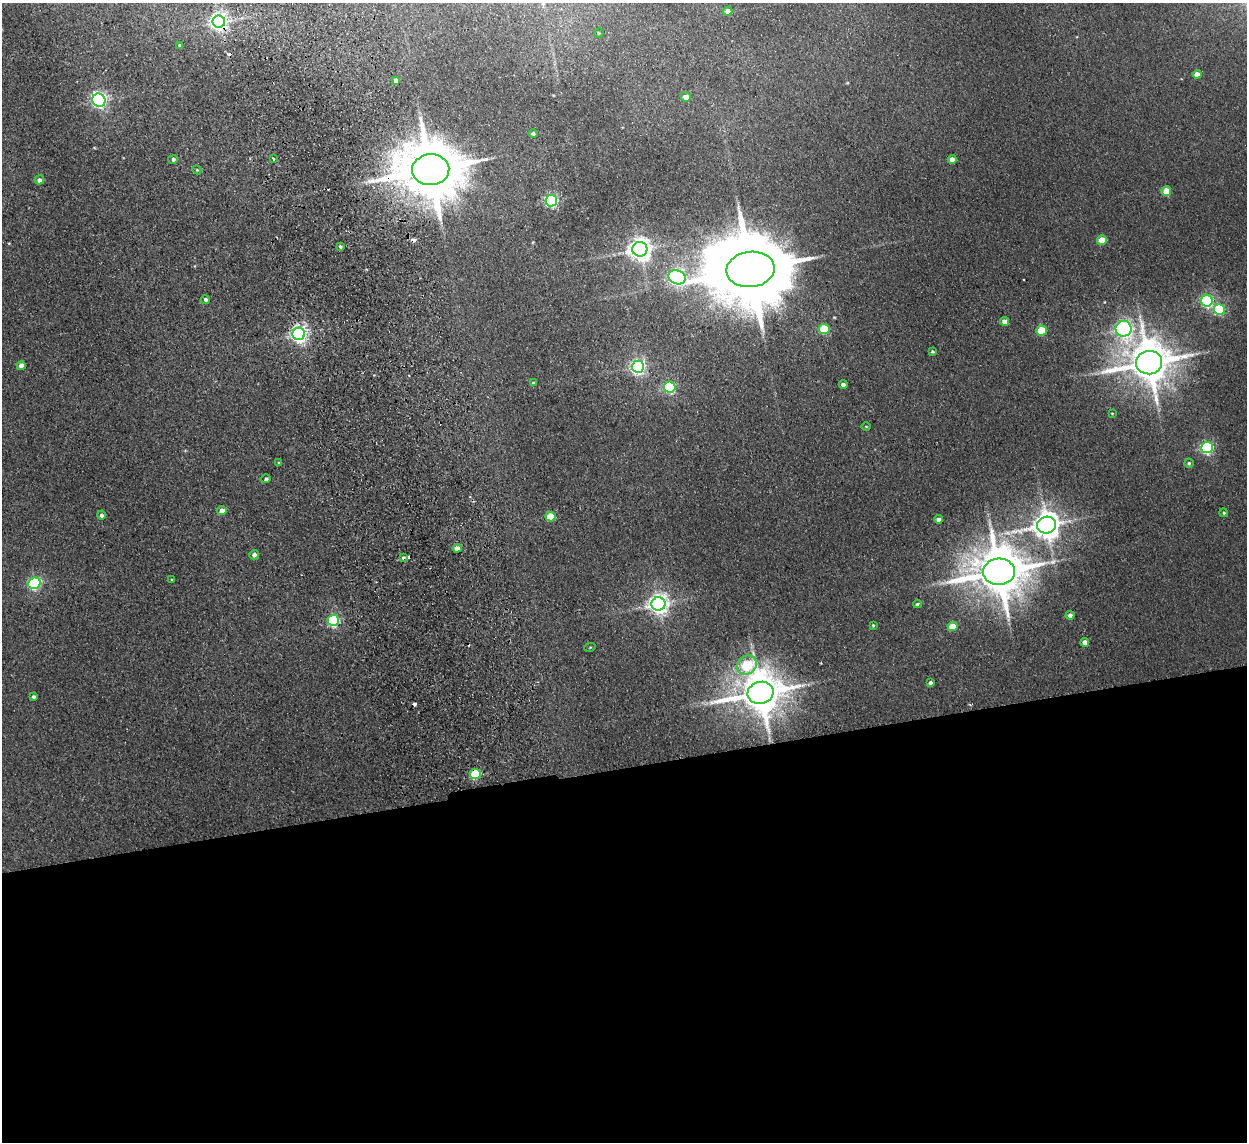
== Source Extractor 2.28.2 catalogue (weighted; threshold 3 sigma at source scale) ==
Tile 15 of 4 x 4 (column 3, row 4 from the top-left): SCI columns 2542-3786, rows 154-1293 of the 5082 x 4980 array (HDU 1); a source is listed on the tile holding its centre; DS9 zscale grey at full resolution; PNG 1249 x 1144 px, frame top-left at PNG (2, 3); each listed source drawn as its Kron ellipse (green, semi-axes under 4 px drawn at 4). Shown black and unused: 33% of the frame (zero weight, under 2 of 3 exposures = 3% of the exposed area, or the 3 px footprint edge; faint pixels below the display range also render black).
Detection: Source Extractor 2.28.2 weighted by HDU 2 'WHT'; one run over the whole footprint, this tile lists its part. Background 0.0678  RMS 0.0098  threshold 0.044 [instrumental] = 3 sigma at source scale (4.5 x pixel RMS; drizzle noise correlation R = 1.50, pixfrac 1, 0.05/0.05 arcsec/px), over >= 5 px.
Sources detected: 77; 2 inside a brighter object's white glare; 7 cosmic-ray / hot-pixel residue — neither listed nor drawn; the other 68 listed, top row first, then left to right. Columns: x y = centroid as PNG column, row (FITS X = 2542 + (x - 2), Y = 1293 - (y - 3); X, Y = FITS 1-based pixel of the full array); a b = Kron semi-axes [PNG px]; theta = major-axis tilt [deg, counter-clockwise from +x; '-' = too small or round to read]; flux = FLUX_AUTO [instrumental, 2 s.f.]
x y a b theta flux
728 11 4 4 - 8.3
219 22 6 6 - 410
599 33 5 4 - 1.2
179 45 4 3 - 1
1197 74 4 4 - 7.7
396 80 4 4 - 4.5
686 97 5 5 - 8.8
99 100 7 6 - 280
533 134 5 4 - 2.3
173 159 5 4 - 2.6
273 159 3 3 - 2.9
952 159 4 4 - 8
197 170 4 3 - 0.98
431 170 18 15 3 7800
39 180 5 4 - 4.1
1166 191 5 5 - 25
551 201 6 5 - 170
1102 240 5 4 - 16
340 246 3 3 - 1.8
640 249 7 7 - 770
751 269 24 17 7 15000
677 277 9 7 -19 280
205 299 4 4 - 2.4
1207 301 6 6 - 170
1219 309 6 5 - 80
1005 321 4 4 - 7.4
824 329 5 5 - 42
1124 329 8 8 - 340
1041 331 5 5 - 37
299 334 6 6 - 390
932 351 4 3 - 1.5
1149 363 13 11 10 3700
21 366 4 4 - 9.5
638 367 6 6 - 290
533 383 4 4 - 1.6
843 384 4 4 - 3.3
670 387 5 5 - 110
1112 413 4 3 - 0.75
866 426 5 3 - 0.9
1207 447 6 5 - 150
279 462 4 3 - 0.93
1189 463 5 4 - 1.4
266 479 4 4 - 1.9
222 511 4 4 - 8.3
1224 513 4 4 - 1.4
101 515 4 4 - 3
550 517 5 5 - 30
938 519 4 4 - 3.9
1046 525 10 8 14 1300
457 548 4 4 - 7.6
254 555 5 4 - 4.2
403 558 4 3 - 2.4
999 572 16 13 4 5100
172 580 3 3 - 1.2
34 583 6 5 - 150
658 604 7 6 - 590
917 604 4 3 - 1.6
1070 615 4 4 - 4.5
333 620 5 5 - 120
873 625 3 3 - 1.2
953 627 5 5 - 18
1085 642 4 4 - 6.1
590 647 5 3 - 0.86
747 665 10 9 - 63
930 683 4 3 - 2.2
761 693 13 11 13 3800
33 697 4 3 - 2.4
475 774 5 5 - 72
Overlapping masked pixels (flux is a lower limit): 3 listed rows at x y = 219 22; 431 170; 475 774